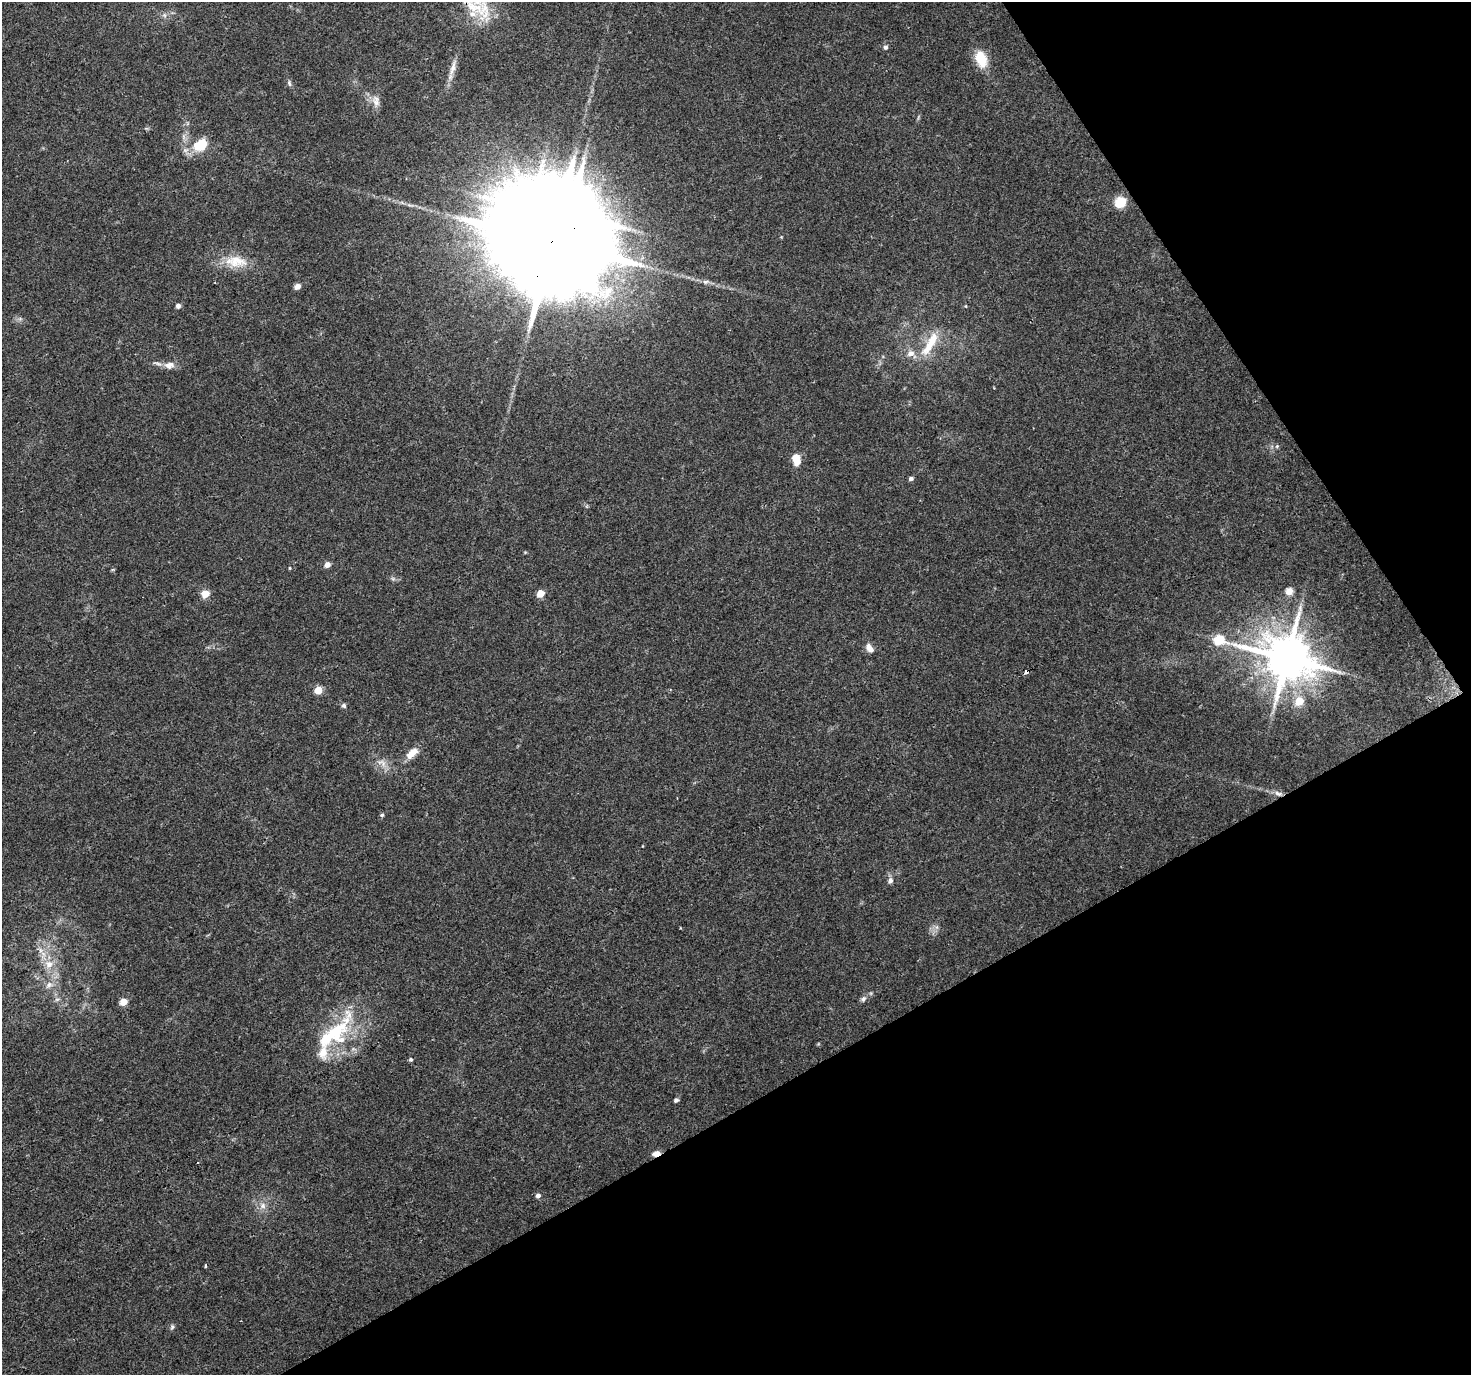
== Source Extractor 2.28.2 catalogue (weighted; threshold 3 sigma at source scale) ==
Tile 12 of 4 x 4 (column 4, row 3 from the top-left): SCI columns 4413-5881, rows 1552-2924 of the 5881 x 5789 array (HDU 1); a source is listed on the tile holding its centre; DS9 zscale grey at full resolution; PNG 1473 x 1377 px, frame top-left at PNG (2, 2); no overlay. Shown black and unused: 28% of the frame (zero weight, under 3 of 4 exposures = <1% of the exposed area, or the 3 px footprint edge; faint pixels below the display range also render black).
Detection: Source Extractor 2.28.2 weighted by HDU 2 'WHT'; one run over the whole footprint, this tile lists its part. Background 0.0346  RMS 0.0036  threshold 0.0163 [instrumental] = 3 sigma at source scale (4.5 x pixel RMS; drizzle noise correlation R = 1.50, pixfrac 1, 0.0396/0.0396 arcsec/px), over >= 5 px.
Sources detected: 61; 2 inside a brighter object's white glare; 1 cosmic-ray / hot-pixel residue — not listed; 6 inside a brighter listed object's ellipse — not listed separately; the other 52 listed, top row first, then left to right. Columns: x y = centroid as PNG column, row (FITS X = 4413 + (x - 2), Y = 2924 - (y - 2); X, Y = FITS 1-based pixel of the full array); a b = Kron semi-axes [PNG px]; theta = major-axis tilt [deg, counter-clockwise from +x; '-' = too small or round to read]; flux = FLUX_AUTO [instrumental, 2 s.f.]
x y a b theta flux
484 11 40 18 -85 13
164 15 6 6 - 0.96
885 47 6 6 - 0.87
981 59 21 13 -69 8.7
452 68 31 6 74 3.6
289 83 9 5 -76 0.81
376 102 14 10 -56 2.8
201 145 20 14 28 9.8
1120 202 6 5 - 29
550 242 36 22 20 16000
236 262 32 16 -5 9.4
705 282 9 4 1 1.1
297 286 6 5 - 2.3
178 306 5 5 - 1.6
966 306 5 3 - 0.29
928 347 32 12 56 9.2
911 353 10 8 24 2.3
169 365 14 9 7 2.8
1277 446 5 4 - 0.52
796 459 12 8 -75 5.2
911 478 5 4 - 1.2
327 565 6 5 - 2.1
290 568 5 3 - 0.34
112 570 5 3 - 0.38
393 579 6 6 - 0.8
1289 591 8 8 - 2.6
540 593 5 5 - 8.2
205 594 5 5 - 9.2
1219 639 7 6 - 20
869 648 11 7 -55 2.6
1287 658 14 13 - 1900
318 690 5 5 - 9.4
1299 701 7 6 - 8.6
344 706 7 6 - 0.82
412 753 16 8 43 4.7
382 763 16 9 -27 3.2
1278 794 13 6 -15 2
382 815 5 4 - 0.64
890 880 9 6 79 1.3
49 964 12 11 - 4.6
49 985 12 9 38 2.8
57 999 7 4 1 0.78
863 999 8 7 - 1.1
123 1002 5 5 - 6.6
331 1035 59 28 34 31
411 1060 5 5 - 0.61
676 1100 5 4 - 0.99
656 1153 9 6 19 2.2
538 1196 5 5 - 1.4
263 1206 9 8 - 2.3
206 1266 4 3 - 0.52
172 1327 7 5 87 0.77
Overlapping masked pixels (flux is a lower limit): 3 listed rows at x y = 550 242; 1278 794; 656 1153
Isophote crosses this tile's border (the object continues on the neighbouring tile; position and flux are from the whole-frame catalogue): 1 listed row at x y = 484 11